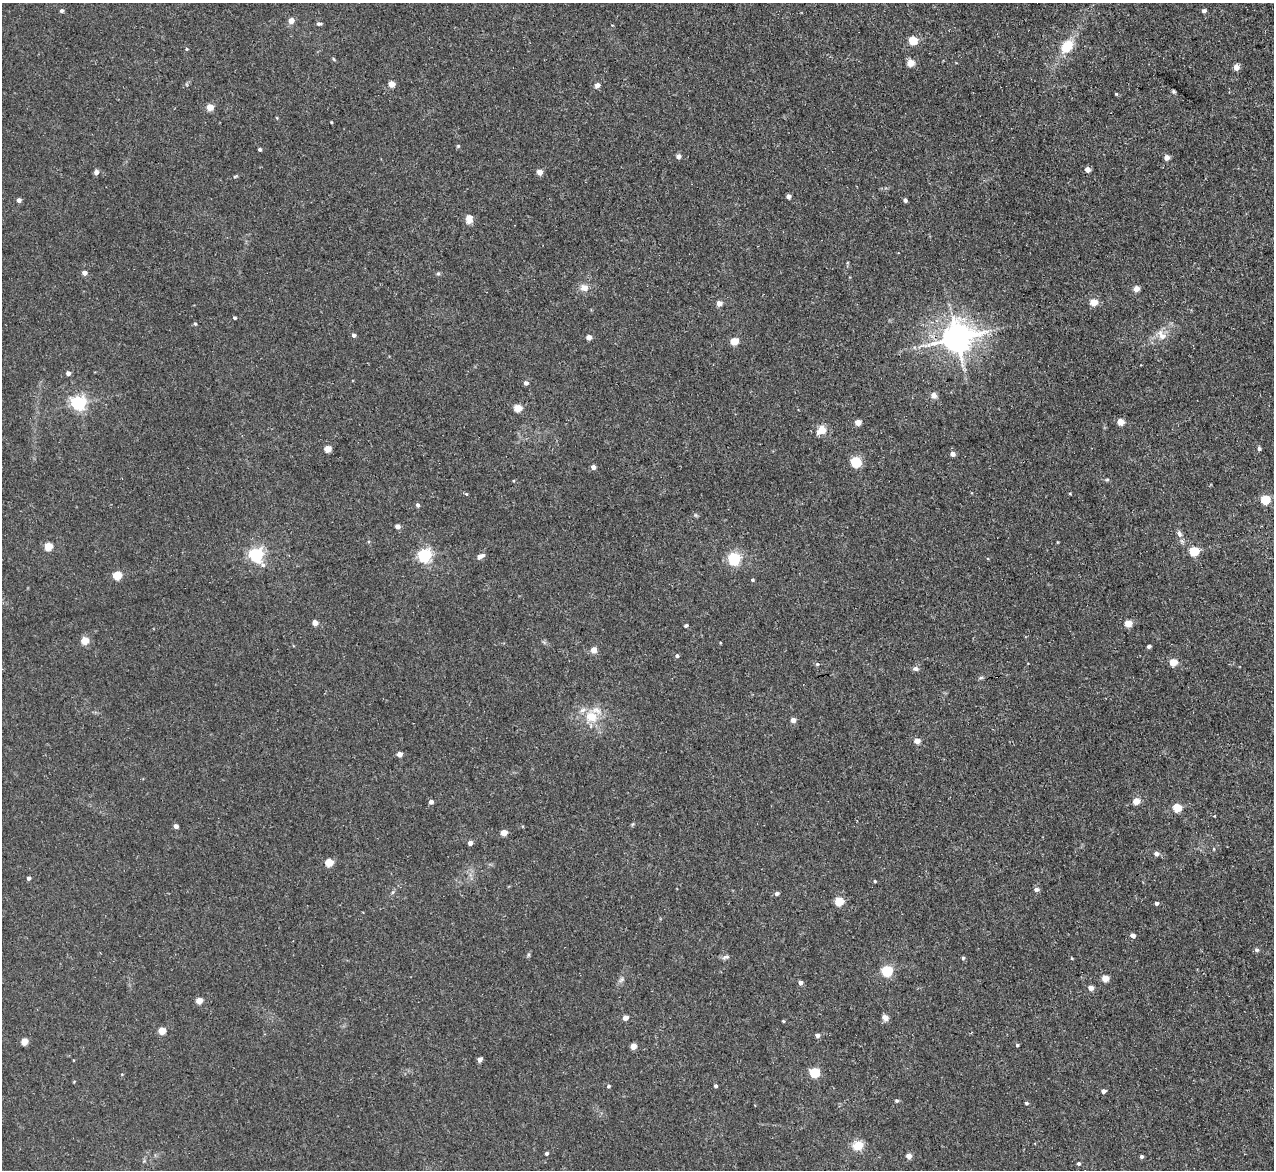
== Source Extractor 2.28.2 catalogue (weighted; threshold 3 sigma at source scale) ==
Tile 10 of 4 x 4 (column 2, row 3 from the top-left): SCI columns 1279-2550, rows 1303-2470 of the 5154 x 5095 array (HDU 1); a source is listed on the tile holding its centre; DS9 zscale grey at full resolution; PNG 1276 x 1172 px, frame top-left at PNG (2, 3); no overlay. Shown black and unused: <1% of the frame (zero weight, under 3 of 5 exposures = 3% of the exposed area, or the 3 px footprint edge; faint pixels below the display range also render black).
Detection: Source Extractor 2.28.2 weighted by HDU 2 'WHT'; one run over the whole footprint, this tile lists its part. Background 0.0273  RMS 0.005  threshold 0.0226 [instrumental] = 3 sigma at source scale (4.5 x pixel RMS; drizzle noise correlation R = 1.50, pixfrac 1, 0.05/0.05 arcsec/px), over >= 5 px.
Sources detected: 127; all 127 listed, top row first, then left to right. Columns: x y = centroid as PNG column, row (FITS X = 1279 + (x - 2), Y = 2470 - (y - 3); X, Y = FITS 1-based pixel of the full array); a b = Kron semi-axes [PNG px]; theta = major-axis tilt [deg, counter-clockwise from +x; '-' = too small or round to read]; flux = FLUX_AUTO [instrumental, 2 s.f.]
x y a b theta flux
62 11 4 4 - 1.1
1204 11 4 4 - 1.5
291 20 4 4 - 5.4
319 24 6 5 - 0.96
913 40 5 5 - 21
1067 46 16 11 50 11
187 49 4 4 - 0.53
334 59 5 3 - 0.48
911 63 5 5 - 9.2
1236 67 4 4 - 5.4
392 84 4 4 - 7.4
597 85 5 4 - 3.2
1116 94 4 3 - 0.57
210 107 4 4 - 9.1
331 122 4 3 - 0.43
458 146 5 4 - 0.58
260 149 4 3 - 0.86
678 156 5 4 - 2.4
1166 157 4 4 - 4
1087 170 4 4 - 4.3
96 172 6 5 - 1.7
539 172 4 4 - 5.4
235 176 6 3 19 0.57
788 196 4 4 - 2
19 200 4 4 - 2.3
905 200 5 4 - 0.92
469 219 11 8 85 3.4
84 273 4 4 - 2.9
438 274 6 4 -1 0.72
584 288 10 9 - 3.8
1136 289 5 4 - 5.6
1093 302 5 4 - 9.5
719 303 5 5 - 4
234 318 4 3 - 0.84
195 324 5 4 - 0.79
354 335 5 4 - 1.4
1161 335 17 9 -54 4.3
589 337 4 4 - 3.6
956 338 10 8 13 870
734 341 5 4 - 13
68 373 4 4 - 2.1
526 383 5 4 - 1.8
934 395 7 6 - 2.3
79 403 6 6 - 130
518 408 5 4 - 13
858 422 5 4 - 5.4
1120 422 5 4 - 8.9
821 430 14 10 37 5
327 449 5 4 - 8.8
1259 449 5 4 - 1.2
952 454 4 4 - 2.9
856 462 5 5 - 42
593 467 4 4 - 2.6
1107 480 6 4 2 0.61
1070 493 4 3 - 0.44
1265 499 5 5 - 28
417 505 4 4 - 1.4
397 526 4 4 - 2.9
1179 534 9 6 -74 1.9
48 546 5 5 - 17
1194 551 5 5 - 29
256 555 6 6 - 120
424 555 6 5 - 110
480 556 10 5 24 2.2
734 559 6 5 - 77
117 575 5 5 - 19
752 580 4 4 - 0.7
315 623 4 4 - 5.4
1128 623 5 4 - 11
686 625 4 3 - 1
85 641 5 4 - 13
1149 646 4 3 - 1.2
594 650 4 4 - 6.5
677 656 5 4 - 1
1173 662 5 4 - 11
817 664 5 5 - 0.73
916 669 7 6 - 1.5
981 678 7 4 9 0.81
591 717 20 16 -29 12
793 720 4 4 - 3.5
917 741 4 4 - 5
399 754 4 4 - 3.8
1136 801 4 4 - 8
431 802 4 4 - 2.1
1177 808 5 5 - 21
176 826 4 4 - 2.2
504 833 4 4 - 7.2
470 843 4 4 - 2.7
1156 854 5 5 - 2.2
329 862 5 5 - 14
28 878 4 3 - 1.4
875 881 4 3 - 0.57
1037 889 7 5 -3 1.5
393 892 6 4 69 0.76
777 893 5 4 - 1.4
839 901 5 5 - 22
1156 903 4 4 - 1.2
1133 935 4 4 - 2.8
1257 950 6 5 - 1
726 957 10 5 16 1.4
963 958 5 4 - 0.72
887 971 5 5 - 47
1105 978 5 4 - 9.6
621 979 8 6 55 1.4
800 983 4 4 - 1.8
1091 988 5 4 - 3.5
199 1001 4 4 - 7.5
625 1017 4 4 - 4.4
885 1017 8 6 -39 2.4
783 1021 3 3 - 0.49
162 1031 5 5 - 11
817 1035 4 4 - 2.2
24 1041 5 4 - 9.3
1017 1045 4 3 - 0.86
633 1046 4 4 - 6.7
480 1059 4 4 - 2.7
814 1072 5 5 - 31
608 1086 5 4 - 0.8
716 1086 4 4 - 0.97
1103 1091 4 4 - 2.3
897 1101 5 5 - 0.83
1026 1103 4 4 - 0.73
858 1146 13 10 20 6.6
546 1153 4 3 - 1.1
909 1156 4 4 - 3.9
1142 1157 4 4 - 1.1
1078 1164 5 4 - 0.8
Overlapping masked pixels (flux is a lower limit): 1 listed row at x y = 956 338